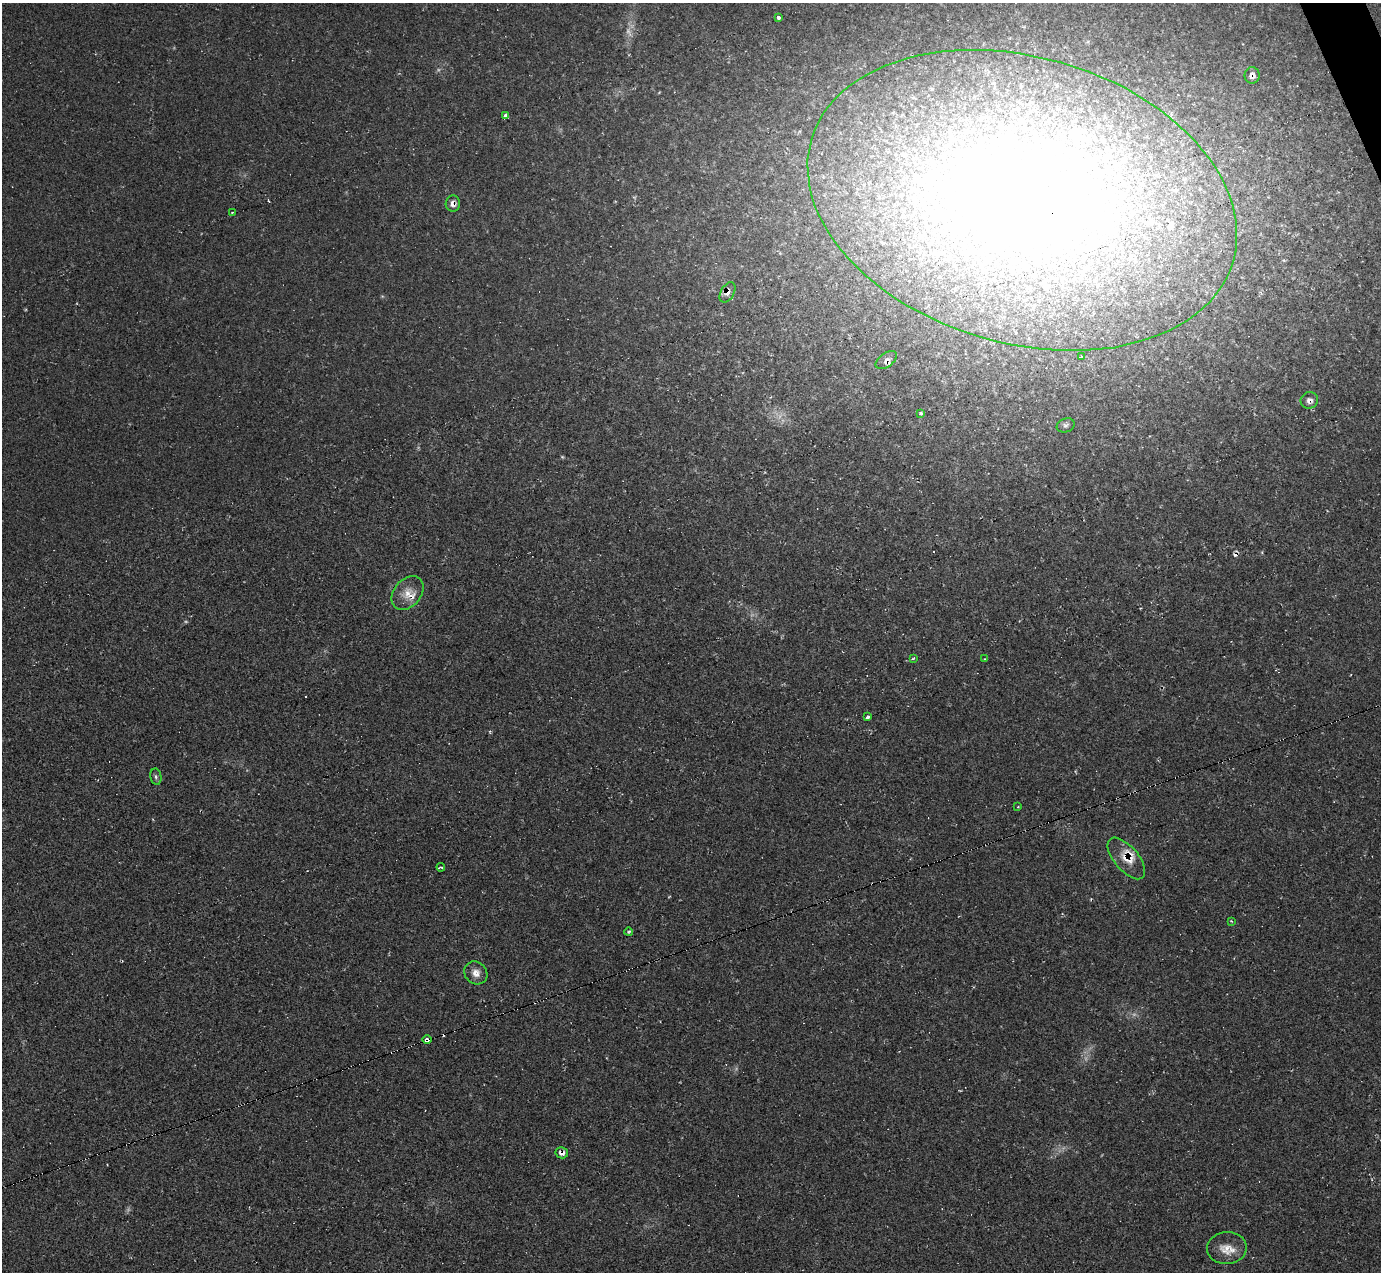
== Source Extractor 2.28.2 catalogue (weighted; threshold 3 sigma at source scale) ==
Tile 10 of 4 x 4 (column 2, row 3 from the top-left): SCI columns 1391-2769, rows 1550-2819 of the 5528 x 5512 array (HDU 1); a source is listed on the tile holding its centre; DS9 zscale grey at full resolution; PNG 1383 x 1274 px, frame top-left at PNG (2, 3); each listed source drawn as its Kron ellipse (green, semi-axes under 4 px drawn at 4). Shown black and unused: <1% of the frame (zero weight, under 2 of 3 exposures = <1% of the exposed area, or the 3 px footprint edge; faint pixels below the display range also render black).
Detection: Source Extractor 2.28.2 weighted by HDU 2 'WHT'; one run over the whole footprint, this tile lists its part. Background 0.05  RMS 0.0067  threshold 0.0303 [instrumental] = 3 sigma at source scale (4.5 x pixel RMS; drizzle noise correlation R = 1.50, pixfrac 1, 0.05/0.05 arcsec/px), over >= 5 px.
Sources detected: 49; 4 too faint to see at this stretch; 2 inside a brighter object's white glare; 6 cosmic-ray / hot-pixel residue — neither listed nor drawn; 11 inside a brighter listed object's ellipse — not listed separately; the other 26 listed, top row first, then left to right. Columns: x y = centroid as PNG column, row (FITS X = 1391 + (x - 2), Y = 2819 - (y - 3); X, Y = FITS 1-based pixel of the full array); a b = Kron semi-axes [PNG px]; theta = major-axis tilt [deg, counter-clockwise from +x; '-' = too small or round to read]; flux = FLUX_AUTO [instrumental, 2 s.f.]
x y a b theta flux
778 18 3 3 - 30
1252 75 8 7 - 3.3
506 116 4 3 - 62
1022 200 219 143 -16 1100
453 204 8 7 - 3.5
232 213 3 2 - 1.1
728 292 11 6 61 3.4
1081 356 3 3 - 3.5
886 360 12 7 36 2.8
1309 400 9 8 - 2.8
921 413 3 3 - 3
1066 425 9 7 18 1.9
407 593 19 13 49 9.8
914 658 4 3 - 1.1
985 659 4 3 - 0.44
868 717 3 3 - 13
156 777 8 5 -80 1.7
1018 807 4 3 - 0.57
1126 858 25 12 -49 11
441 867 4 3 - 1.5
1231 921 4 3 - 0.56
629 932 4 3 - 0.84
476 973 12 10 -46 5.3
427 1039 5 3 - 16
562 1153 6 5 - 3.5
1227 1248 20 16 4 10
Overlapping masked pixels (flux is a lower limit): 9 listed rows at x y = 1252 75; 1022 200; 453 204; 728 292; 886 360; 1309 400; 1126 858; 427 1039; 562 1153